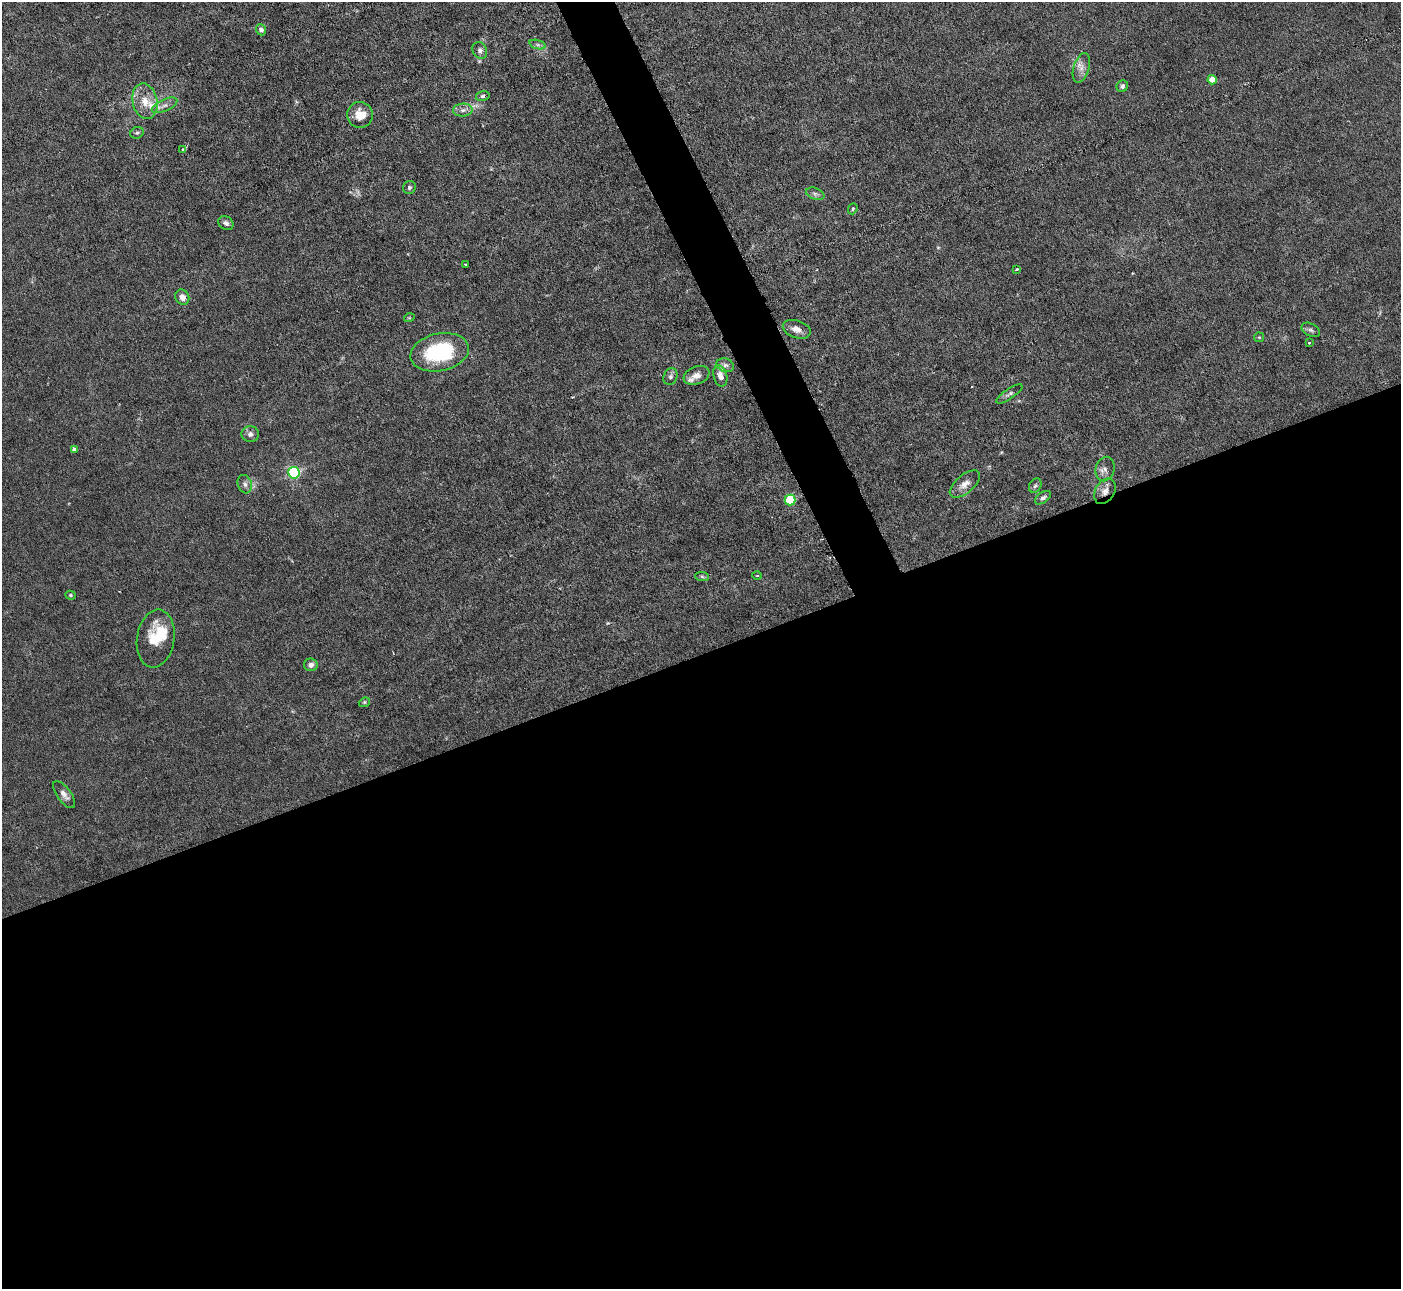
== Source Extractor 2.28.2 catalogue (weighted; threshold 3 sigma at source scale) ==
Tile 15 of 4 x 4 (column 3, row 4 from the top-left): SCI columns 2797-4195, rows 283-1569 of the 5593 x 5578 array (HDU 1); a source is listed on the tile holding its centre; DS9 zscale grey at full resolution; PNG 1403 x 1291 px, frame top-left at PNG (2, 2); each listed source drawn as its Kron ellipse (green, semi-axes under 4 px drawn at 4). Shown black and unused: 51% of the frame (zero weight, under 3 of 6 exposures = <1% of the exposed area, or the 3 px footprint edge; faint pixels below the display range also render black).
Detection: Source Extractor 2.28.2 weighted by HDU 2 'WHT'; one run over the whole footprint, this tile lists its part. Background 0.0215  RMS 0.0027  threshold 0.0112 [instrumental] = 3 sigma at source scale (4.09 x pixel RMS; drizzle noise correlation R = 1.36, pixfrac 0.8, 0.05/0.05 arcsec/px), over >= 5 px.
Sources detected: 54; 4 too faint to see at this stretch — neither listed nor drawn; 2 inside a brighter listed object's ellipse — not listed separately; the other 48 listed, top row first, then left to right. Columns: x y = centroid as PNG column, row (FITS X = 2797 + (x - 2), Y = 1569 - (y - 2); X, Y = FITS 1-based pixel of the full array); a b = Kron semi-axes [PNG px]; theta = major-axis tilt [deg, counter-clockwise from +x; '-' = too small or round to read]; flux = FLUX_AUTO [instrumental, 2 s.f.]
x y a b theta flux
261 30 5 5 - 0.89
538 45 8 4 -19 0.6
480 50 9 7 -65 1.1
1081 68 15 8 73 1.9
1212 80 4 4 - 3.2
1122 86 6 5 - 0.8
483 96 7 5 15 0.53
145 101 18 12 -78 3.9
165 105 14 6 24 1.2
463 110 10 6 1 1.1
360 115 13 13 - 3.9
137 133 7 5 22 0.5
183 149 3 2 - 0.2
409 187 7 6 - 0.57
815 194 9 5 -21 0.75
853 209 6 4 69 0.4
226 223 8 6 -33 1
465 264 3 2 - 0.18
1017 269 4 3 - 0.43
182 297 8 7 - 1.7
409 318 5 3 - 0.24
797 329 14 8 -18 2.1
1311 330 10 6 -29 0.7
1259 337 5 4 - 0.28
1309 343 2 2 - 0.22
440 352 29 18 12 22
725 365 9 6 -22 0.91
696 375 13 8 21 2.2
720 376 11 6 -76 2
670 377 8 6 68 0.79
1009 394 15 5 34 0.83
250 434 8 8 - 1.2
74 449 4 4 - 0.93
1105 469 12 9 77 1.5
294 473 6 5 - 37
245 484 9 7 -71 1.1
965 484 18 9 40 2.2
1035 486 7 6 - 0.6
1105 491 13 9 60 2.2
1043 498 9 5 35 0.8
790 500 5 5 - 16
757 575 5 3 - 0.28
702 576 7 4 -3 0.41
71 595 5 4 - 0.43
156 639 29 18 81 8.7
311 665 7 6 - 1.1
364 702 6 4 22 0.33
64 795 16 7 -53 1.5
Overlapping masked pixels (flux is a lower limit): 1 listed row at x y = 1105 491